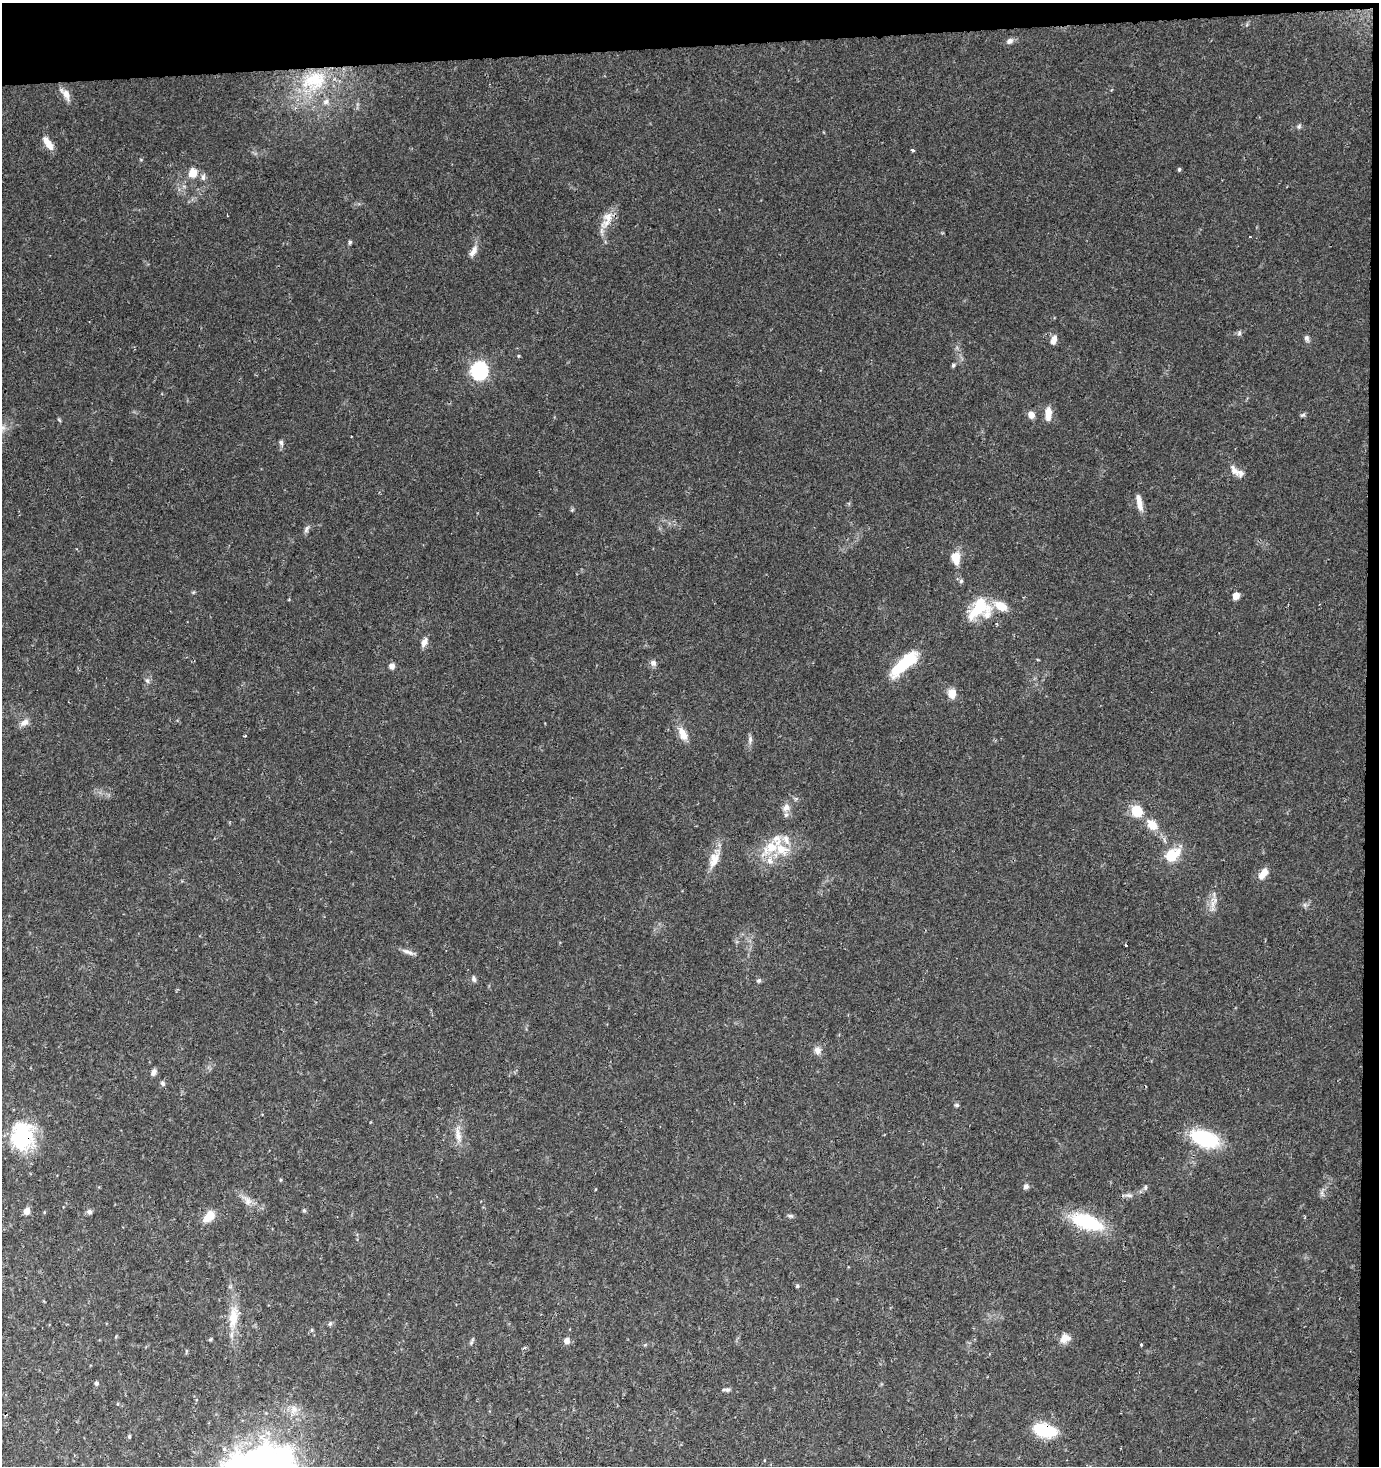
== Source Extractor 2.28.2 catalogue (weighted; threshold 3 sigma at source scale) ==
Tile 3 of 3 x 3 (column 3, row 1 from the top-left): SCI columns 2754-4130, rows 2930-4393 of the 4130 x 4393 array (HDU 1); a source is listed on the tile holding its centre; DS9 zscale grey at full resolution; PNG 1381 x 1468 px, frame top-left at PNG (2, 3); no overlay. Shown black and unused: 4% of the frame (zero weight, under 2 of 3 exposures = <1% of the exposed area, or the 3 px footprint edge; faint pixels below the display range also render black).
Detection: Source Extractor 2.28.2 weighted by HDU 2 'WHT'; one run over the whole footprint, this tile lists its part. Background 0.0621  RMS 0.0069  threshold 0.0309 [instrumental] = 3 sigma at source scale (4.5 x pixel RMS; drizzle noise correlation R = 1.50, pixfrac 1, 0.0396/0.0396 arcsec/px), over >= 5 px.
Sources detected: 87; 1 cosmic-ray / hot-pixel residue — not listed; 6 inside a brighter listed object's ellipse — not listed separately; the other 80 listed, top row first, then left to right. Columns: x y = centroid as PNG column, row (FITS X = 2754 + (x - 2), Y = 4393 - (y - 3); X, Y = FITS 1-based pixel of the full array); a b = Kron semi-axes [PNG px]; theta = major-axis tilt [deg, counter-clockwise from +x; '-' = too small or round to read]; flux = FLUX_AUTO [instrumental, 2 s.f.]
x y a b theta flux
1009 41 9 7 31 2.5
314 80 37 25 15 42
66 94 16 8 -58 5.4
1299 126 6 4 72 1
48 144 17 7 -55 7.1
912 150 3 3 - 2.9
1179 169 4 4 - 1
193 173 12 11 - 7
203 177 8 6 77 1.8
608 217 15 12 -84 7.4
350 242 5 4 - 1
473 251 16 6 57 3.8
1239 333 7 5 63 1.2
1306 338 8 6 -86 1.6
1054 340 13 7 74 3.6
518 356 5 3 - 0.63
953 365 5 5 - 0.98
479 371 7 7 - 160
1048 413 14 6 89 7.6
1031 415 8 7 - 4
1303 415 9 3 13 0.99
281 442 7 5 -73 1.5
1234 470 16 7 -57 3.7
1139 503 21 6 -78 6.2
307 528 9 4 55 1.7
956 558 14 8 -79 10
961 581 6 5 - 1.2
1236 596 5 5 - 8
979 608 27 20 43 29
424 642 11 6 67 3.7
653 663 9 7 -73 2.3
904 663 33 11 42 33
392 666 8 7 - 2.3
147 680 7 4 -2 1.2
952 693 10 9 - 6
24 723 12 8 35 3.7
683 734 17 9 -62 7.2
245 736 4 3 - 0.6
750 739 8 5 -89 1.9
786 807 10 8 61 3.7
1137 811 10 9 - 17
1152 825 13 10 -51 8.5
781 849 19 14 -18 15
1172 855 19 12 40 16
714 859 22 12 74 9
770 861 10 7 -52 3.9
1263 873 14 7 53 6.1
1126 945 3 2 - 0.94
408 952 16 4 -20 2.9
474 979 8 5 -71 1.5
759 981 6 5 - 1.2
817 1050 9 9 - 3.6
154 1072 9 6 67 2.2
163 1083 7 5 -23 1.2
957 1105 6 5 - 1.1
458 1135 22 6 -81 5.4
22 1136 36 27 89 41
1205 1138 25 13 -19 49
280 1180 5 3 - 0.65
1026 1186 6 5 - 2.8
1129 1195 9 4 -8 1.7
248 1201 10 6 -81 3.3
304 1210 6 4 -45 0.82
27 1211 5 5 - 6
89 1212 7 6 - 1.7
791 1216 7 4 -18 1.2
209 1217 15 9 45 8.5
1087 1222 34 14 -19 43
797 1286 5 5 - 0.86
233 1318 27 12 80 13
330 1324 6 5 - 1.2
312 1330 5 3 - 0.79
1065 1338 14 10 25 5
210 1339 5 4 - 0.83
567 1341 6 5 - 4
1141 1345 3 3 - 1.7
96 1383 5 5 - 1.2
728 1389 10 4 -5 1.5
1044 1430 20 11 -14 33
129 1436 5 4 - 1
Overlapping masked pixels (flux is a lower limit): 2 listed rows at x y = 22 1136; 1044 1430